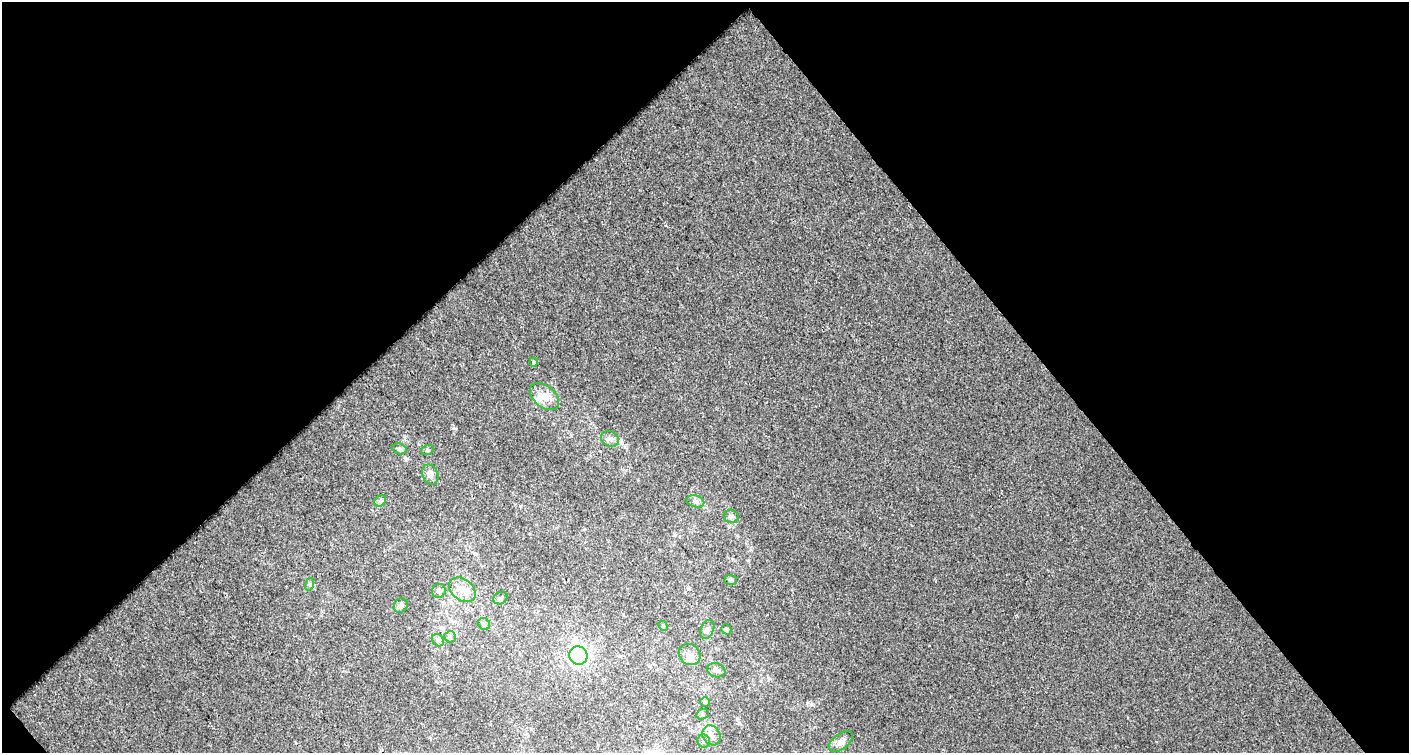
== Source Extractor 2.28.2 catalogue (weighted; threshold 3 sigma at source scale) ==
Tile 1 of 1 x 2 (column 1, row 1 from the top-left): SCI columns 47-1453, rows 752-1502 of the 1495 x 1502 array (HDU 1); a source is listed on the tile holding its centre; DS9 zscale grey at full resolution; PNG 1411 x 755 px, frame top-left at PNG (2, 2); each listed source drawn as its Kron ellipse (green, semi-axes under 4 px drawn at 4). Shown black and unused: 51% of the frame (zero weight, under 2 of 3 exposures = <1% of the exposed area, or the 3 px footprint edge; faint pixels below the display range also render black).
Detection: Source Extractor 2.28.2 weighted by HDU 2 'WHT'; one run over the whole footprint, this tile lists its part. Background 0.00195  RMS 0.005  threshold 0.0223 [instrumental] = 3 sigma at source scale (4.5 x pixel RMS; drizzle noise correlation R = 1.50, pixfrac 1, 0.0396/0.0396 arcsec/px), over >= 5 px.
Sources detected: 32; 3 inside a brighter listed object's ellipse — not listed separately; the other 29 listed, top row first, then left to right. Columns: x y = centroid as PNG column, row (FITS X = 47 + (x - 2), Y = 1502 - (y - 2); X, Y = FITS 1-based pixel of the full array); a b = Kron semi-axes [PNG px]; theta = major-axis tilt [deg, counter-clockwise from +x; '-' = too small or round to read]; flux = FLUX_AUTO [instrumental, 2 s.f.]
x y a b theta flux
533 362 4 3 - 1.6
545 397 17 10 -40 5.8
610 439 9 7 -28 1.9
399 449 7 5 -18 1.1
427 450 6 5 - 0.78
430 475 10 7 -66 2.5
380 501 6 5 - 0.95
695 501 9 6 -16 1.5
731 516 7 6 - 1.5
731 580 6 5 - 0.78
310 584 6 4 72 0.63
462 590 15 10 -36 6
439 591 7 7 - 1.3
500 598 7 6 - 1.2
401 606 7 6 - 1.4
484 624 6 5 - 0.99
663 626 5 4 - 0.69
707 629 10 6 67 1.6
726 629 5 4 - 0.89
450 637 6 5 - 0.96
438 640 7 5 -49 1.3
578 655 9 9 - 43
690 655 11 10 - 3.5
716 670 9 7 -17 1.7
705 702 5 5 - 0.68
702 714 6 5 - 0.91
711 735 10 8 -61 2.7
704 741 7 6 - 1.6
841 742 14 7 37 2.7
Unlisted compact peaks at least as high as the median listed source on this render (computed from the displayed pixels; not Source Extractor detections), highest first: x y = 453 428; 811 704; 739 723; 929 645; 770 679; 748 561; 571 436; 405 458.